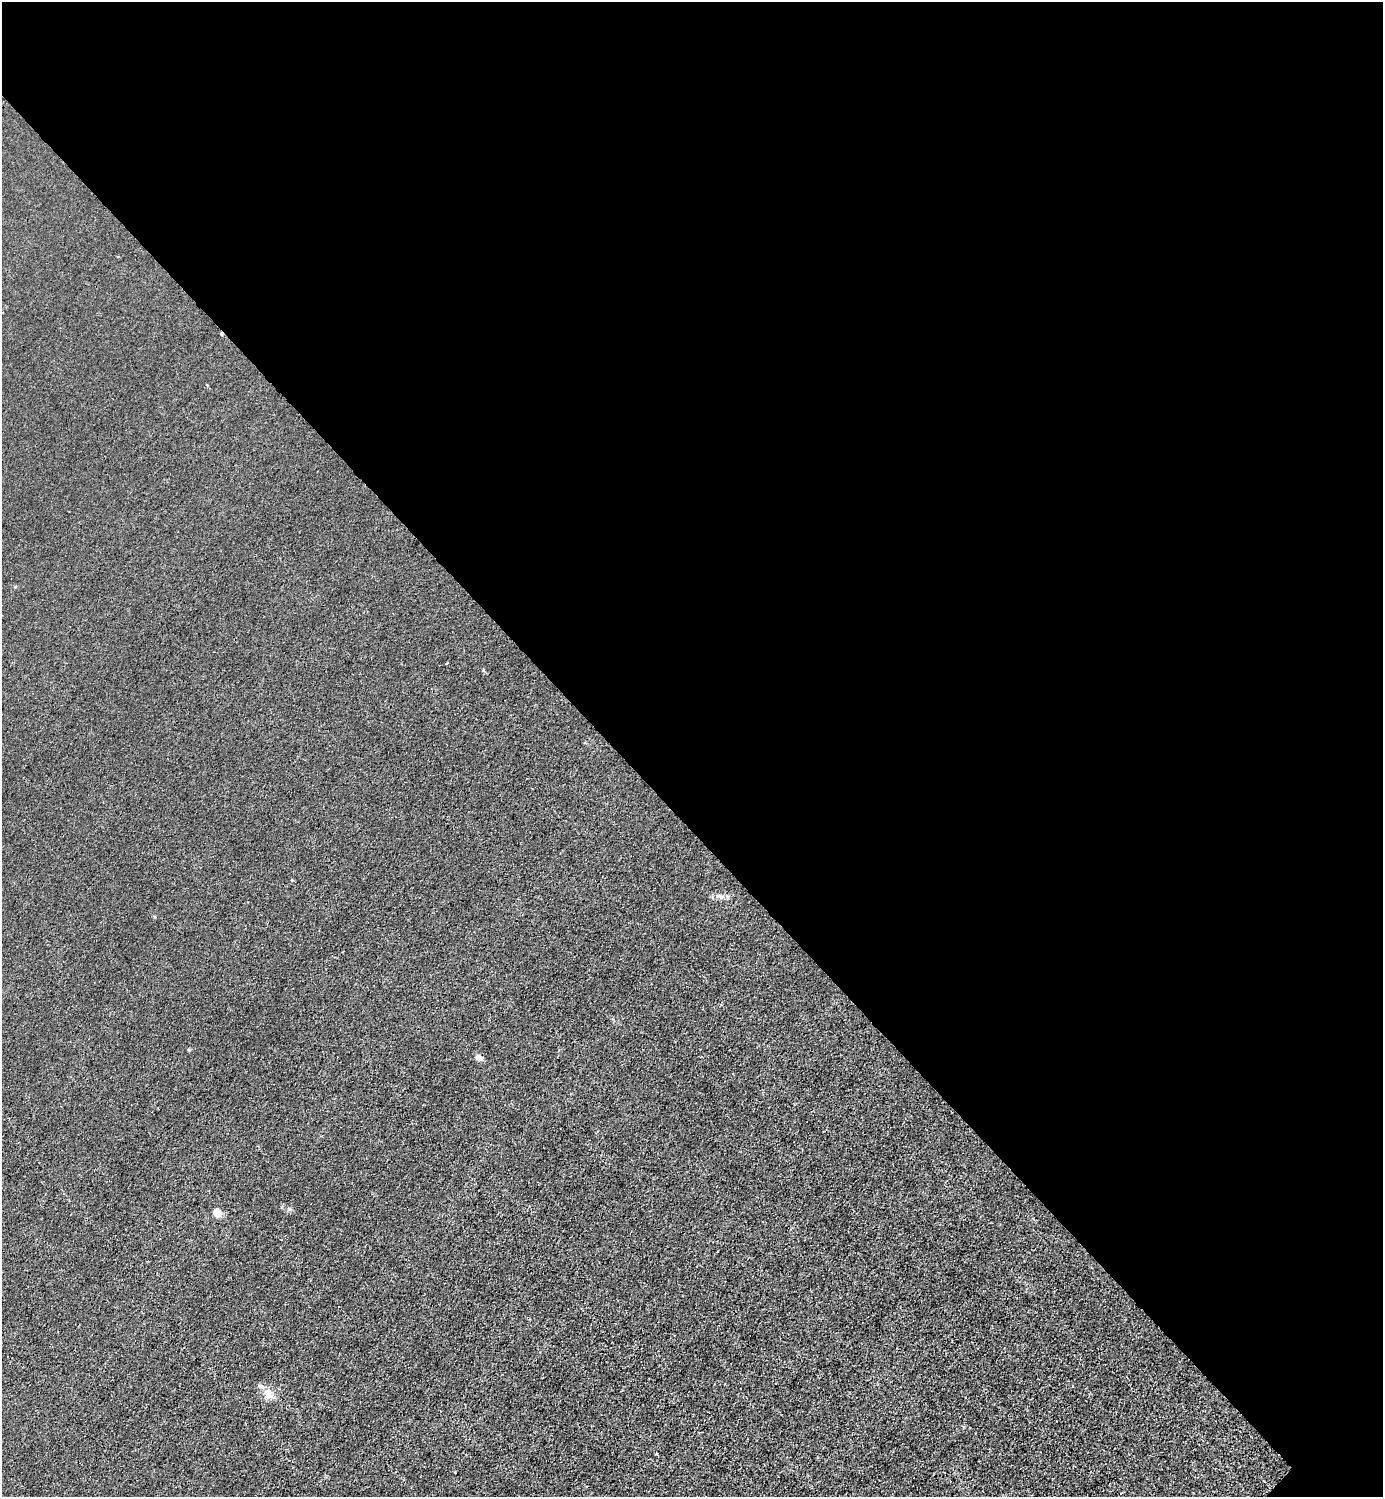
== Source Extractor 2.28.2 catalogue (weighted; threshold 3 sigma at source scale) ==
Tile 3 of 4 x 4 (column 3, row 1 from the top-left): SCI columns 3065-4445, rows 4488-5982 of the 5985 x 5985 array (HDU 1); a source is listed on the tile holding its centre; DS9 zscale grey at full resolution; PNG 1385 x 1499 px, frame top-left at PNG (2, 2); no overlay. Shown black and unused: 55% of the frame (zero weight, under 3 of 4 exposures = <1% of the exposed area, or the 3 px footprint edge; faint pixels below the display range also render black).
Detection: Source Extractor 2.28.2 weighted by HDU 2 'WHT'; one run over the whole footprint, this tile lists its part. Background 0.0215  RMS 0.0062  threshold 0.0279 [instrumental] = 3 sigma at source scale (4.5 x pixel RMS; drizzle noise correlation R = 1.50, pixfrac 1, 0.05/0.05 arcsec/px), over >= 5 px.
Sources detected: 4; all 4 listed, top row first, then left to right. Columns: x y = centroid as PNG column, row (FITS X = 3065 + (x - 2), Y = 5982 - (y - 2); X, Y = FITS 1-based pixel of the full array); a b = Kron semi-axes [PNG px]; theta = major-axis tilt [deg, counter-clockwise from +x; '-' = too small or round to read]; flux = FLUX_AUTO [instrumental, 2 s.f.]
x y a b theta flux
447 663 3 2 - 0.53
479 1058 10 6 -23 3
217 1212 5 4 - 15
269 1393 15 9 -89 5